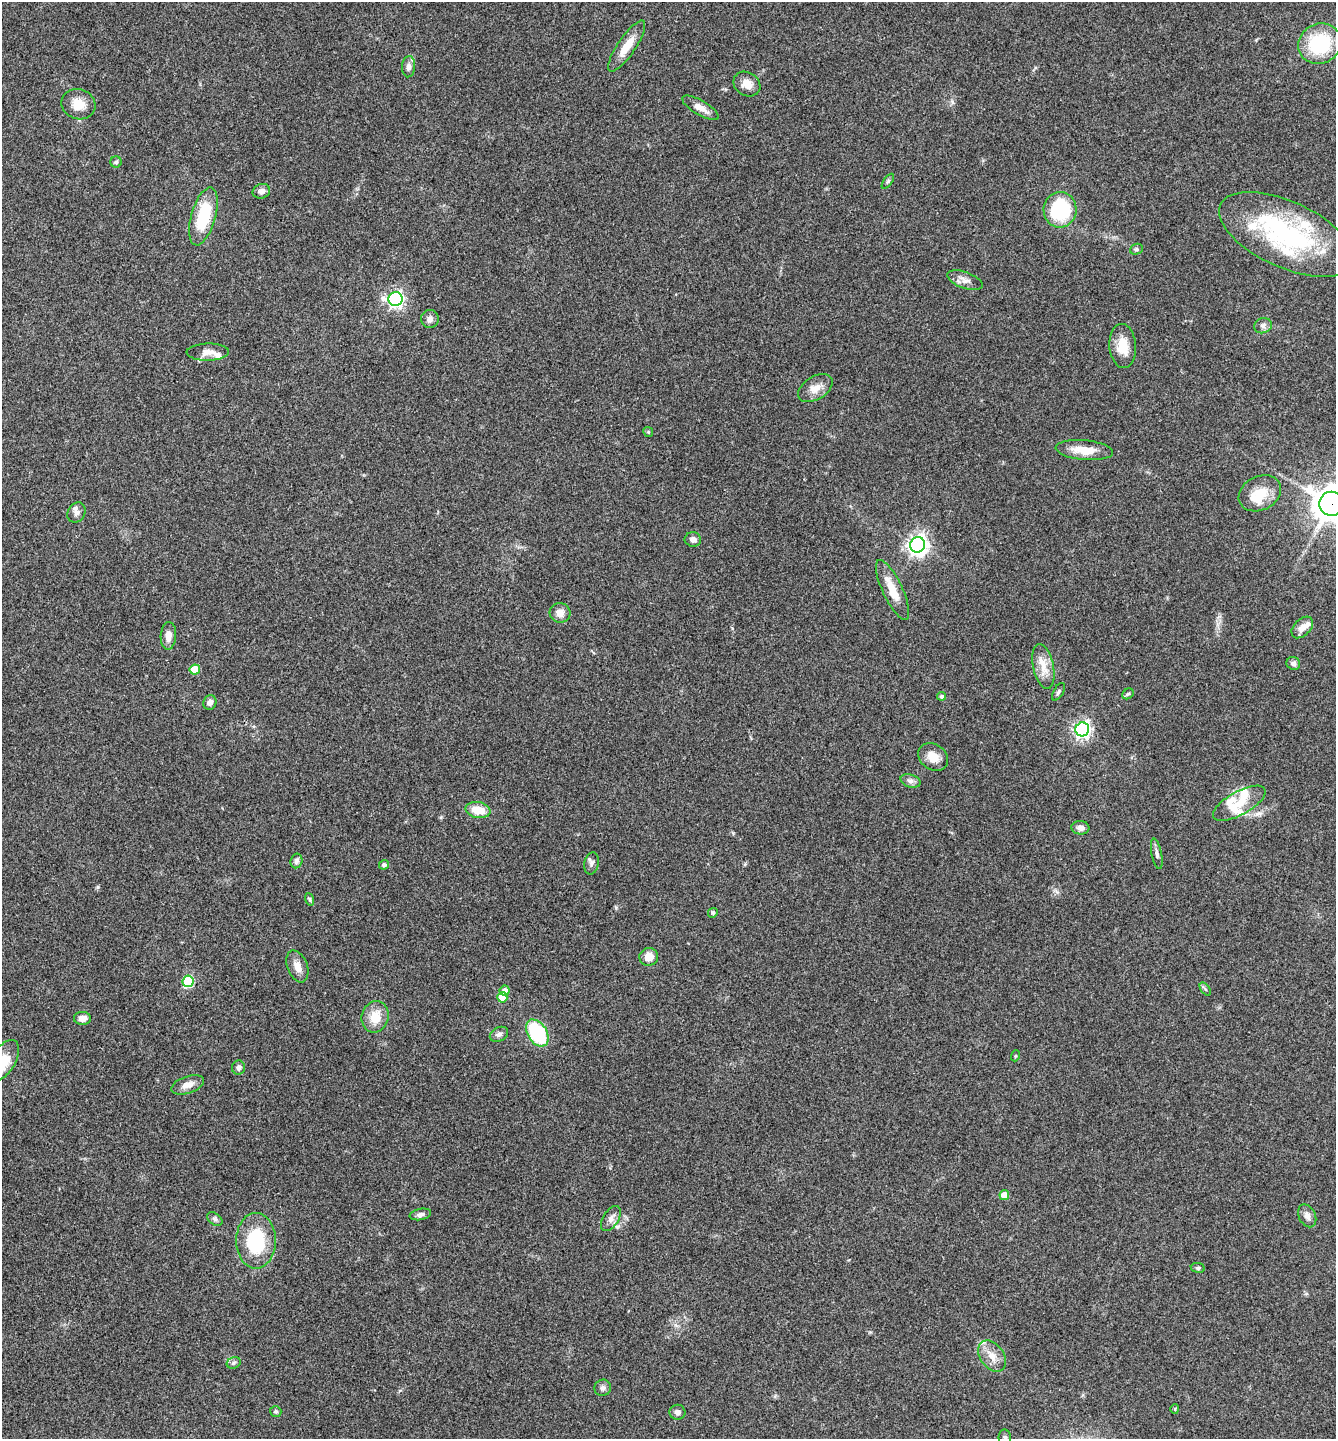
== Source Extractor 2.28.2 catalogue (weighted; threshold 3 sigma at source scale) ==
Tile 11 of 4 x 4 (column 3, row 3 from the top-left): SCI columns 2952-4285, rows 1441-2877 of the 5766 x 5758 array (HDU 1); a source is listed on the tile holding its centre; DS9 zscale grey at full resolution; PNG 1338 x 1441 px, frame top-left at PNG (2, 2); each listed source drawn as its Kron ellipse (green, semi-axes under 4 px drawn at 4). Shown black and unused: <1% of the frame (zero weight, under 3 of 4 exposures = <1% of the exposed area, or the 3 px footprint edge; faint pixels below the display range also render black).
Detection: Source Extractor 2.28.2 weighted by HDU 2 'WHT'; one run over the whole footprint, this tile lists its part. Background 0.123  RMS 0.0064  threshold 0.0289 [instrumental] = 3 sigma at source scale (4.5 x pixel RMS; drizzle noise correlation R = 1.50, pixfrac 1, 0.05/0.05 arcsec/px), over >= 5 px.
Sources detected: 89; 1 inside a brighter object's white glare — neither listed nor drawn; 10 inside a brighter listed object's ellipse — not listed separately; the other 78 listed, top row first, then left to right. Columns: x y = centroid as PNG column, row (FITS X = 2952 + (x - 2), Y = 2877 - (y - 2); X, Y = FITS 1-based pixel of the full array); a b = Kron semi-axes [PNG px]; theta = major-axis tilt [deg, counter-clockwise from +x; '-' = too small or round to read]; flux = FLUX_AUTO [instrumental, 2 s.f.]
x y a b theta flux
1320 44 22 20 27 42
627 46 30 9 56 11
409 67 10 6 86 3.1
747 84 14 11 -32 6.1
78 104 17 15 -19 10
700 108 21 7 -30 5.3
116 162 6 6 - 1
888 181 9 4 54 1.2
261 191 9 7 15 3.2
1060 210 18 16 -88 49
203 216 30 12 74 32
1287 235 73 33 -24 99
1136 249 6 5 - 1.2
965 280 19 8 -20 4.4
396 299 7 7 - 180
430 319 9 8 - 2.8
1263 326 9 7 22 2.3
1123 346 22 13 -85 12
208 352 21 8 1 5.3
815 388 19 11 31 7.1
648 432 5 4 - 0.85
1084 450 29 10 -5 12
1260 493 22 17 27 15
1331 504 12 12 - 1100
76 512 10 8 58 3.3
693 539 8 7 - 2.9
917 545 8 7 - 350
893 590 33 10 -65 12
560 613 10 10 - 5
1302 627 13 8 45 4.6
168 636 14 7 86 5.2
1293 663 7 6 - 2.4
1043 666 23 10 -78 9.1
195 669 5 5 - 14
1058 692 10 5 61 1.5
1128 694 6 5 - 1.1
941 696 4 4 - 1.3
210 702 7 6 - 2.8
1082 729 7 6 - 190
933 757 16 12 -38 7.4
910 781 10 6 -16 2.4
1239 803 29 11 29 13
478 810 12 8 -10 12
1080 828 9 6 -5 3.3
1157 854 15 5 -79 2.4
296 861 7 6 - 2
591 863 11 7 78 2.4
384 865 5 4 - 1.7
309 899 6 4 -73 1
713 913 5 4 - 0.84
649 957 9 9 - 6.5
297 966 16 10 -69 5.7
188 981 6 5 - 41
1205 989 7 4 -53 1
505 991 5 5 - 3.5
502 997 5 5 - 13
375 1017 16 13 75 12
82 1018 8 6 0 3.9
537 1033 15 9 -58 47
499 1034 10 7 27 2.6
1015 1056 5 3 - 0.7
3 1061 23 12 57 19
238 1067 7 6 - 2.3
188 1085 17 8 19 6
1004 1195 5 5 - 8.8
420 1214 11 5 10 2.3
1307 1216 12 8 -63 3.5
611 1218 14 7 58 4
215 1219 8 5 -36 1.4
256 1241 28 20 -90 41
1198 1268 7 5 -8 1.4
992 1356 17 11 -55 7.5
234 1363 7 5 22 1.4
603 1388 8 8 - 2.4
1175 1409 5 4 - 0.7
276 1411 6 5 - 1
678 1412 8 7 - 2.8
1005 1438 8 6 -87 1.9
Overlapping masked pixels (flux is a lower limit): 1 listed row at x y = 1331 504
Isophote crosses this tile's border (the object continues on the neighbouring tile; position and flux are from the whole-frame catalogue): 3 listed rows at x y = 1331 504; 3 1061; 1005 1438
Unlisted compact peaks at least as high as the median listed source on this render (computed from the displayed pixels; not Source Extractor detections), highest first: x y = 98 887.